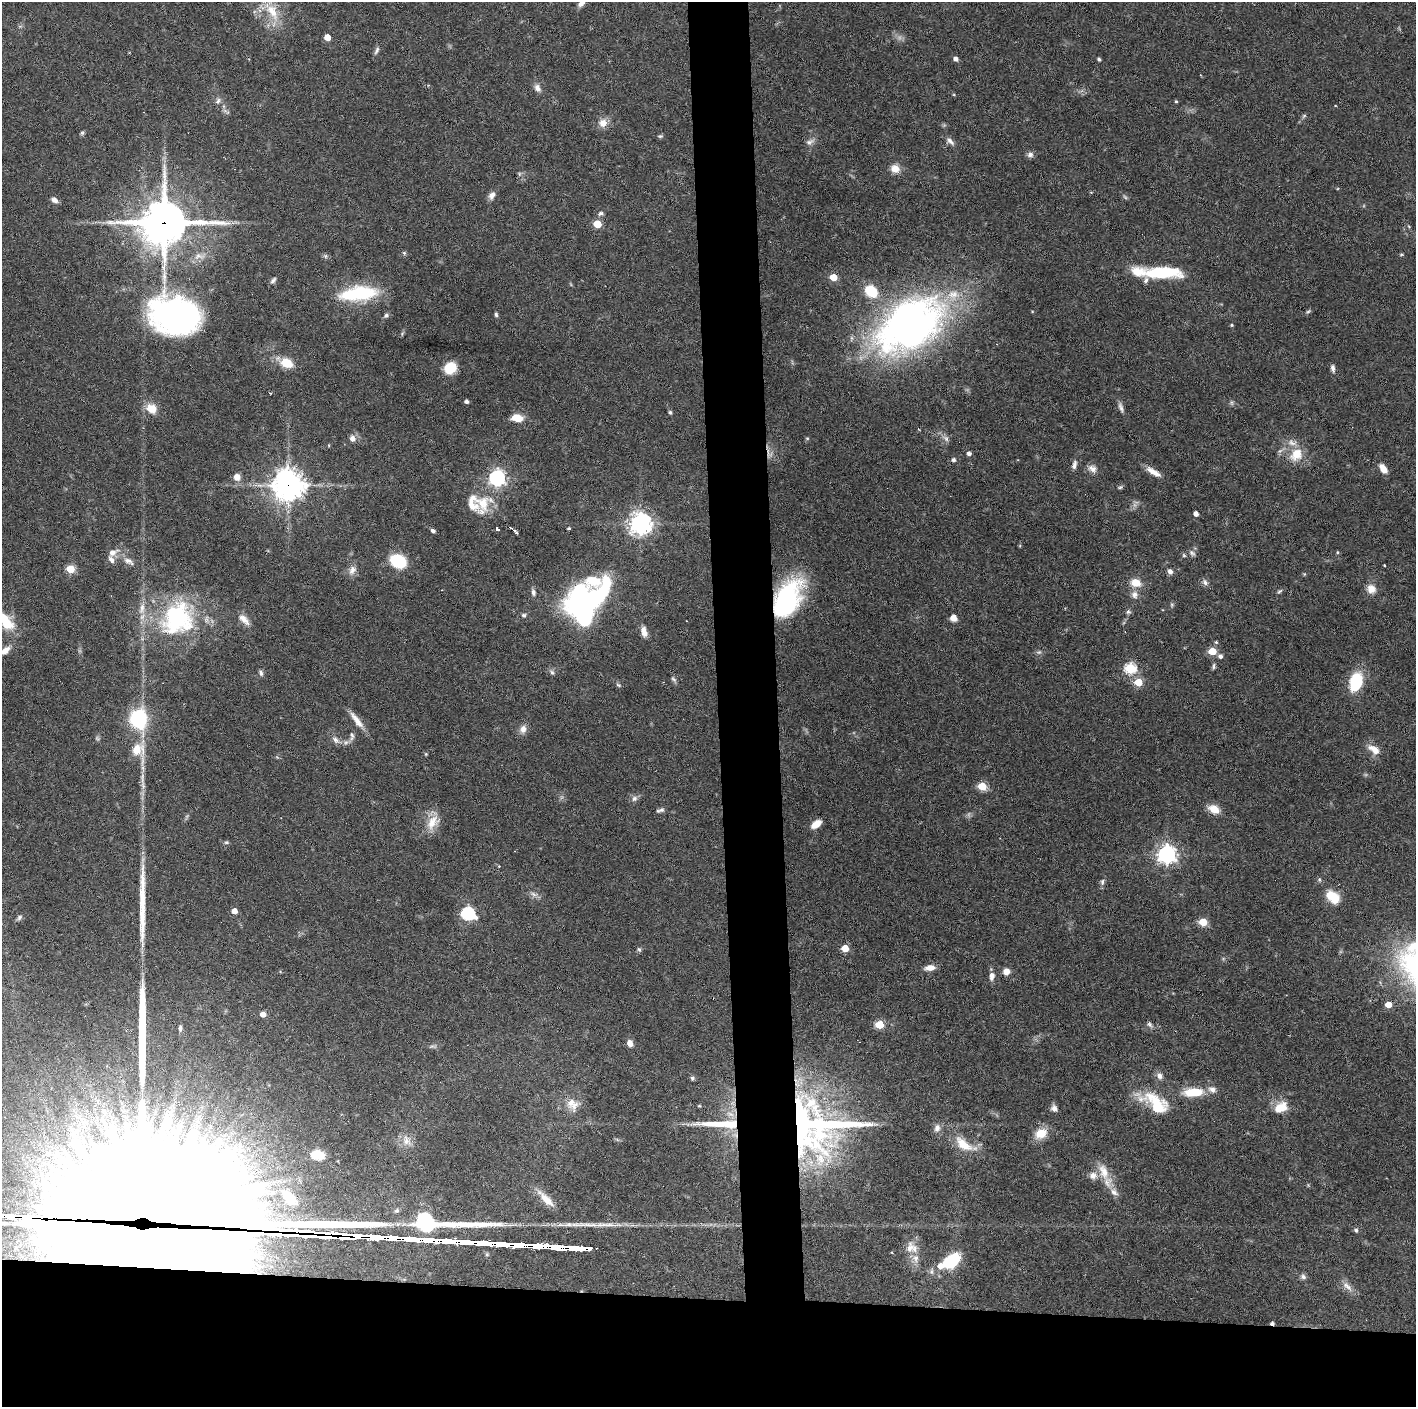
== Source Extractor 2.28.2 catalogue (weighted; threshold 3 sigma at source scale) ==
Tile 8 of 3 x 3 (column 2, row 3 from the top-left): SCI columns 1415-2828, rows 1-1405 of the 4242 x 4218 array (HDU 1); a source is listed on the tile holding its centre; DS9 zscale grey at full resolution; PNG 1418 x 1409 px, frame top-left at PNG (2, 2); no overlay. Shown black and unused: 12% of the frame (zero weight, under 3 of 6 exposures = <1% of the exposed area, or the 3 px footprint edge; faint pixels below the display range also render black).
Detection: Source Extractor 2.28.2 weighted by HDU 2 'WHT'; one run over the whole footprint, this tile lists its part. Background 0.0524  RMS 0.0025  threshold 0.0103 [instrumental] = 3 sigma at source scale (4.09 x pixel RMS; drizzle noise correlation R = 1.36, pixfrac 0.8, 0.05/0.05 arcsec/px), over >= 5 px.
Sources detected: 206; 6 too faint to see at this stretch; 2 inside a brighter object's white glare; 4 cosmic-ray / hot-pixel residue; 4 long thin detections or spike segments (spike, bleed or trail) — not listed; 20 inside a brighter listed object's ellipse — not listed separately; the other 170 listed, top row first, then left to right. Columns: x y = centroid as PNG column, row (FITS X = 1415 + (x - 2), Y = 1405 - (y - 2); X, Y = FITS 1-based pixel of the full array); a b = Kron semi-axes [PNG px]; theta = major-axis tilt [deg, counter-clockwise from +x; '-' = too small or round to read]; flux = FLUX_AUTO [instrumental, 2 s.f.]
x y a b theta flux
582 3 14 6 46 1.3
272 11 35 14 -58 7.1
327 37 5 4 - 3.3
377 50 11 5 67 0.7
956 59 5 4 - 1
1099 59 4 4 - 0.37
537 88 11 8 -64 1.3
218 101 9 7 60 0.85
1176 101 4 4 - 0.27
1304 116 6 5 - 0.39
603 123 11 10 - 2.3
82 133 6 5 - 0.41
660 136 7 5 1 0.39
950 141 14 7 -41 1.1
810 142 13 7 26 1.1
1030 155 9 7 19 0.84
895 169 10 9 - 2.6
519 174 7 5 -62 0.45
492 195 10 7 60 1.2
54 200 9 6 -32 1.1
601 214 8 6 14 0.6
164 222 17 15 3 850
597 224 5 5 - 7.5
404 253 6 5 - 0.36
1401 254 5 4 - 0.29
199 256 18 9 -2 2.4
325 256 7 5 -47 0.45
1163 272 43 13 -1 13
833 277 5 5 - 5.4
273 280 9 6 52 0.65
871 291 13 10 -42 7.9
363 292 36 20 -6 13
1308 311 7 4 33 0.4
496 314 6 4 -87 0.44
175 315 53 46 -20 77
386 315 7 6 - 0.58
910 324 72 44 34 130
1232 325 4 3 - 0.3
286 363 19 10 -26 4.3
450 368 10 9 - 8.1
1333 368 10 5 -80 0.81
466 401 4 4 - 0.72
1231 403 7 5 -71 0.47
1121 407 15 5 -71 0.99
151 408 12 10 -32 3.6
670 412 5 4 - 0.44
517 418 12 7 -7 3.6
352 438 8 7 - 1.2
946 438 11 7 -37 1.1
969 453 5 4 - 0.86
769 454 14 9 -77 1.7
1296 455 20 16 46 5
954 460 5 5 - 0.67
1074 465 13 6 76 1
1092 469 12 9 -37 1.5
1383 469 12 7 -58 1.9
1153 472 19 6 -31 2.4
237 477 9 8 - 1.6
497 478 7 7 - 75
288 485 10 9 - 390
1120 487 8 4 25 0.41
483 503 29 24 71 7.5
1196 514 4 4 - 1.4
640 524 7 7 - 200
569 528 3 3 - 0.4
497 529 4 3 - 0.81
433 531 5 4 - 0.63
515 531 5 3 - 1
113 552 16 9 24 1.9
1337 552 5 3 - 0.24
1192 553 10 6 -44 0.76
1184 555 5 4 - 0.35
128 561 17 8 -29 1.8
398 561 15 12 -27 10
1384 565 3 2 - 0.19
70 569 5 5 - 9.7
352 570 14 10 64 1.6
1170 571 7 6 - 0.85
1304 574 4 4 - 0.24
1205 582 10 7 -46 0.87
1136 583 10 8 -12 3.6
1371 589 11 10 - 2.2
1280 591 8 4 27 0.41
533 592 10 6 -80 0.79
1134 595 10 9 - 1.4
787 599 41 23 62 33
583 603 30 20 53 170
1172 605 7 5 70 0.41
1128 612 6 6 - 0.53
523 615 6 6 - 0.52
953 617 6 5 - 2.2
177 618 50 42 53 32
244 619 18 8 -44 2
5 620 32 13 -55 8.6
644 632 13 7 -76 1.9
1216 642 4 4 - 0.34
5 650 15 7 37 2
1212 651 5 5 - 8.7
1039 652 8 5 12 0.54
1220 656 5 5 - 0.83
1214 666 8 4 89 0.46
1130 668 6 5 - 22
552 672 8 6 -55 0.59
261 673 9 6 -73 0.63
674 679 11 5 -55 0.6
1138 682 5 5 - 9.5
1356 682 18 12 73 11
618 685 7 4 -27 0.39
138 719 18 14 -83 20
357 720 26 7 -53 2.5
523 729 11 9 81 1.5
352 736 13 6 88 0.96
335 740 12 8 -40 1.3
1374 749 17 9 -35 2.7
138 751 35 17 -76 7
426 754 5 4 - 0.27
982 786 5 5 - 11
634 798 9 7 45 0.86
1214 809 14 9 -28 2.7
660 810 10 5 19 0.67
433 822 23 14 57 4
816 824 12 7 36 2.5
226 842 6 5 - 0.4
515 851 3 2 - 0.14
1167 854 7 7 - 120
499 866 3 3 - 0.22
1319 880 7 5 -88 0.43
1102 882 9 6 73 0.71
534 894 11 5 -17 0.92
1333 897 17 11 -43 5.3
234 911 4 4 - 2.3
468 914 7 6 - 42
19 917 8 6 48 0.58
1203 922 5 5 - 9.1
845 948 5 5 - 5.9
639 949 7 5 -72 0.46
930 968 11 6 7 2.2
1006 971 6 6 - 2
992 976 9 6 80 1.4
1388 1004 5 4 - 3.8
263 1014 5 4 - 2.2
1149 1024 9 6 -51 0.62
880 1025 5 5 - 12
180 1028 8 5 87 0.65
630 1043 8 6 -61 1.4
1159 1076 10 7 -50 1.1
692 1078 6 5 - 0.46
1194 1092 22 9 3 6.8
571 1103 19 12 53 3
1155 1103 41 19 -32 10
699 1106 4 4 - 0.25
1280 1107 16 11 30 4.5
1054 1108 8 7 - 1.1
730 1114 13 6 -16 1.6
721 1124 57 7 0 10
814 1126 80 58 -12 110
1041 1133 13 10 29 4.7
406 1140 17 11 -58 2.6
964 1144 35 14 -30 6.2
317 1155 11 6 -11 5.6
1103 1171 24 13 -69 3.9
1308 1185 5 4 - 0.25
546 1199 27 9 -45 3.7
436 1223 186 32 -2 2000
1356 1230 7 5 -58 0.49
160 1234 194 81 -4 22000
910 1248 19 13 76 3
952 1261 17 10 41 15
1303 1276 8 7 - 0.77
1347 1286 18 7 -45 1.8
Overlapping masked pixels (flux is a lower limit): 9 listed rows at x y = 164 222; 175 315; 769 454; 288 485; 787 599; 721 1124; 814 1126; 436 1223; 160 1234
Isophote crosses this tile's border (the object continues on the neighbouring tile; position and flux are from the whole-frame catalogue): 4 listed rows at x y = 582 3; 5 620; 5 650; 160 1234